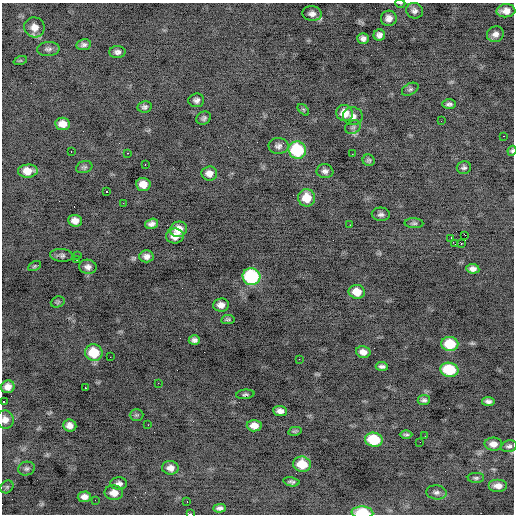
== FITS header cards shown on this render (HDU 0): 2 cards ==
NAXIS1  =                  512 / Axis length
NAXIS2  =                  512 / Axis length

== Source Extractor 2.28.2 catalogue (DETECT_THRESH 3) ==
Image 512 x 512 px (HDU 0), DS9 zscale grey, 1 PNG px = 1 image px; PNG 516 x 516 px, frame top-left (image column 1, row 512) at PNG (2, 3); each listed source drawn as its Kron ellipse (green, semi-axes under 4 px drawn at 4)
Background -3.73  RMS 1.2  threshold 3.67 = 3 sigma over >= 5 px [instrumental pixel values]
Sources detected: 109; all 109 listed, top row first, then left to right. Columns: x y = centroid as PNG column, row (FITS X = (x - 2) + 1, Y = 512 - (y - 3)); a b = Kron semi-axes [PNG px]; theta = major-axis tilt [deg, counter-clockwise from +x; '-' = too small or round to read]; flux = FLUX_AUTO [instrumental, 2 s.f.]
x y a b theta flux
400 3 5 3 - 63
414 11 8 7 - 320
506 11 9 6 4 630
312 14 10 7 -6 400
389 18 8 7 - 500
34 27 10 10 - 650
495 34 9 7 20 410
379 35 6 5 - 310
363 39 6 5 - 310
84 45 7 5 9 240
48 49 11 7 2 300
117 52 8 6 1 310
20 61 7 4 19 100
410 89 9 5 29 180
196 100 8 7 - 300
449 104 7 5 0 220
144 107 7 5 10 220
303 110 7 4 -45 120
345 113 8 8 - 1100
353 116 10 9 - 410
204 118 8 6 31 200
441 121 2 2 - 57
63 124 7 6 - 790
353 127 8 6 27 230
504 136 3 2 - 270
278 146 10 8 -2 340
297 150 9 8 - 5900
71 151 2 2 - 60
512 151 5 4 - 140
128 153 2 2 - 340
352 154 2 2 - 120
369 160 6 5 - 150
145 164 2 2 - 53
84 167 8 5 18 180
464 167 7 6 - 210
28 171 10 6 4 1100
325 171 8 7 - 310
209 173 8 7 - 580
143 184 7 6 - 840
106 191 3 2 - 280
307 198 8 8 - 1500
123 203 2 2 - 96
381 214 9 6 -4 270
75 221 7 6 - 580
414 223 9 5 -1 180
152 224 7 5 15 340
350 225 2 2 - 320
179 229 8 7 - 990
465 235 3 2 - 100
175 236 9 7 -1 770
451 238 3 2 - 390
455 244 3 2 - 120
461 244 2 2 - 3000
62 255 11 6 -4 240
77 256 2 2 - 61
146 256 7 6 - 380
77 260 2 2 - 47
34 266 7 4 27 120
88 267 9 7 -10 380
473 269 6 5 - 380
251 277 9 8 - 9400
357 292 8 7 - 1100
58 302 7 5 21 140
221 305 8 6 6 520
228 319 7 4 10 140
194 340 6 5 - 280
450 344 8 7 - 2700
363 352 7 5 -12 520
94 353 9 8 - 2700
110 357 2 2 - 120
299 359 2 2 - 42
382 366 6 3 -4 230
449 370 9 7 -8 3600
158 383 2 2 - 92
8 387 7 6 - 560
85 388 3 2 - 470
245 394 9 4 6 170
424 400 6 5 - 210
488 401 6 4 -10 270
4 402 3 3 - 520
280 411 7 5 -5 430
136 415 7 5 0 150
5 420 9 8 - 510
148 425 3 2 - 79
70 426 7 6 - 490
254 426 7 5 -2 800
295 431 7 4 13 120
406 434 6 3 0 140
425 436 2 2 - 40
374 440 9 7 -8 3800
420 442 2 2 - 54
493 444 9 6 -1 600
509 446 8 6 12 230
302 464 9 7 -8 1900
170 468 8 6 -4 510
27 469 8 7 - 220
476 478 8 5 0 170
291 482 8 4 -11 190
119 484 8 6 1 340
498 486 9 6 0 530
7 487 7 5 44 160
436 492 10 7 -6 300
114 493 9 7 -5 730
84 497 7 5 4 460
95 500 2 2 - 39
187 502 2 2 - 45
220 508 6 4 3 240
362 513 11 6 -3 2800
190 514 4 2 - 2700
At the frame edge (FLAGS 8, measured only in part): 6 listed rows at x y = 400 3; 512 151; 4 402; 5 420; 362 513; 190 514